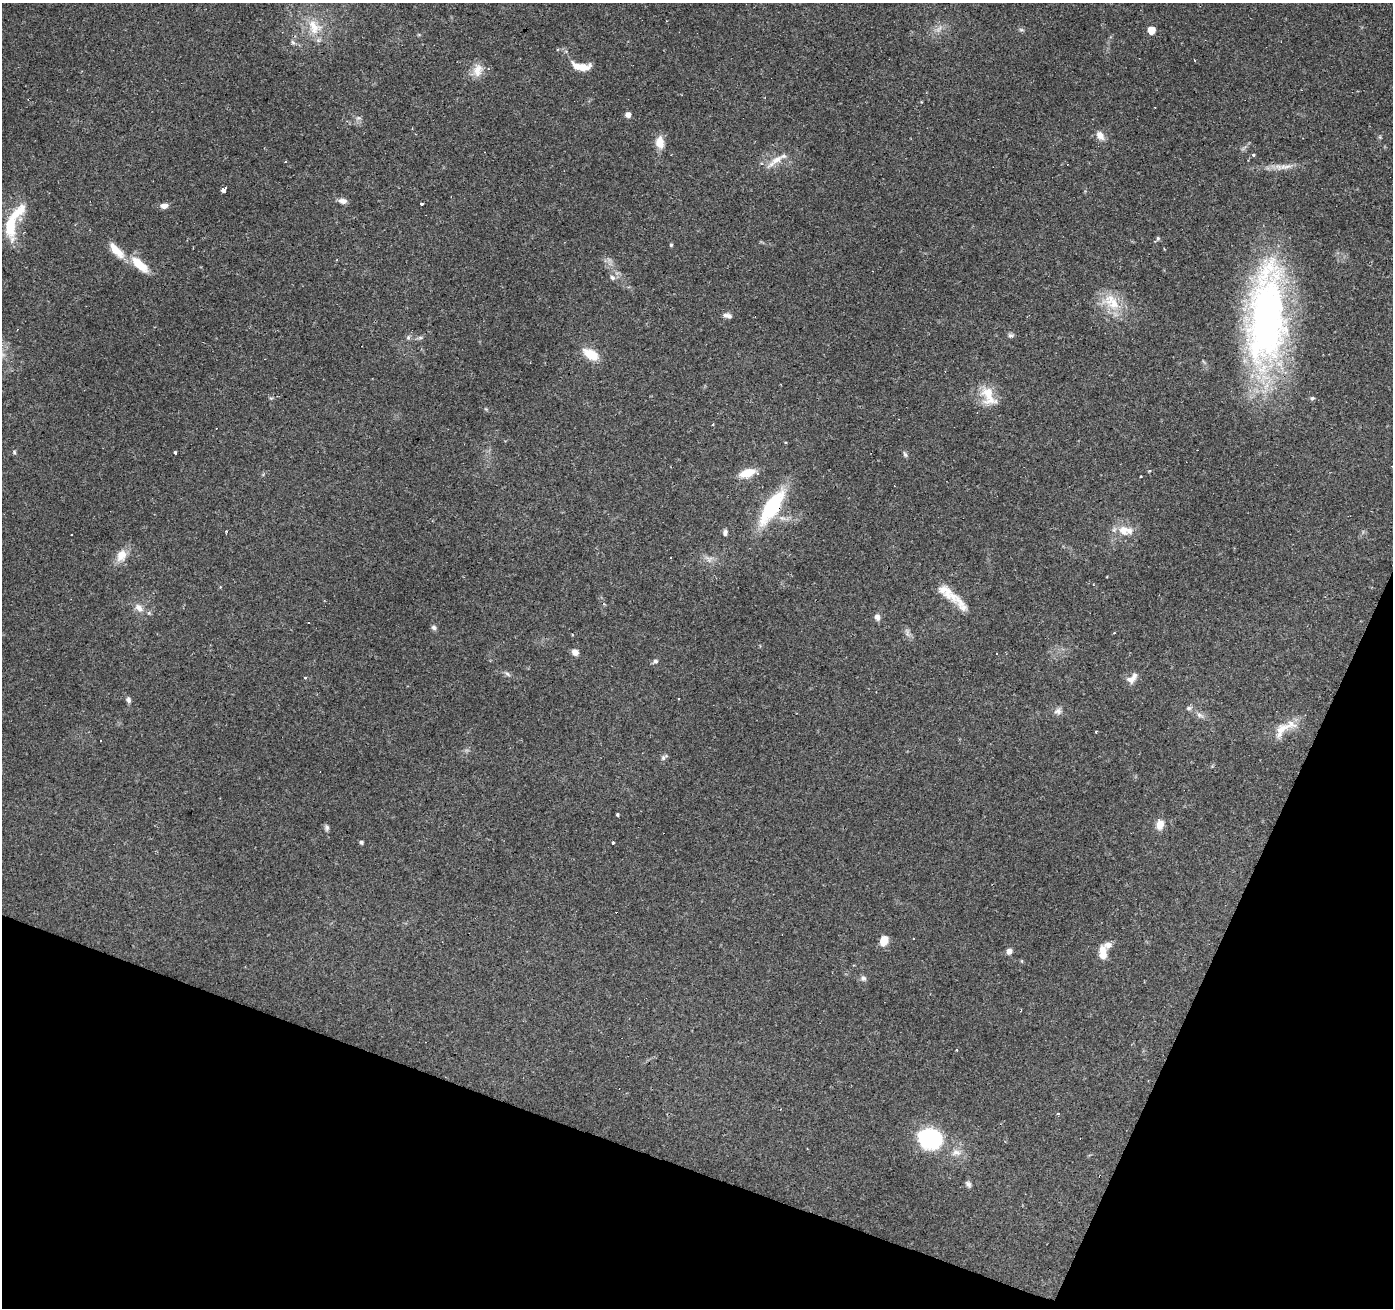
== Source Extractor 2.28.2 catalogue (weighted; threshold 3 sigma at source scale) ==
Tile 15 of 4 x 4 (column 3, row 4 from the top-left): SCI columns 2787-4177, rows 271-1576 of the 5568 x 5698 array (HDU 1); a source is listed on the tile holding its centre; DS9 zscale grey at full resolution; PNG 1395 x 1310 px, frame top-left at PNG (2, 3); no overlay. Shown black and unused: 18% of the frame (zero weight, under 2 of 3 exposures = <1% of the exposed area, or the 3 px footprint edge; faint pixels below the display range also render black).
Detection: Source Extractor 2.28.2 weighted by HDU 2 'WHT'; one run over the whole footprint, this tile lists its part. Background 0.27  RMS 0.0078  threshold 0.0351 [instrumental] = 3 sigma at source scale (4.5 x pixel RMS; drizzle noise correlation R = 1.50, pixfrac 1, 0.0396/0.0396 arcsec/px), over >= 5 px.
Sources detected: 90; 1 too faint to see at this stretch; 1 inside a brighter object's white glare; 7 cosmic-ray / hot-pixel residue — not listed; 7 inside a brighter listed object's ellipse — not listed separately; the other 74 listed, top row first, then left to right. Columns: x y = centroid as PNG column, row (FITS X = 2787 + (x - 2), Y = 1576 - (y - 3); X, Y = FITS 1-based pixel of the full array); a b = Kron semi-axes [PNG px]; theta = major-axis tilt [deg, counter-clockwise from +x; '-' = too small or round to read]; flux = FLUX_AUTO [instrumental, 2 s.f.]
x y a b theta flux
314 27 23 18 -58 20
1021 30 6 4 -1 1.2
1151 30 5 5 - 11
293 42 7 5 -64 1.7
582 67 17 8 6 9.8
477 70 19 12 76 8.8
628 115 5 5 - 5.1
1100 136 12 8 -54 5.7
660 142 16 10 -82 8.3
1253 155 4 3 - 1.3
777 160 20 9 31 9
286 161 3 2 - 0.77
1287 166 13 5 17 4.1
223 189 4 3 - 12
343 201 10 6 -9 4
422 204 3 3 - 11
164 206 9 6 4 4.1
10 226 31 12 -87 25
1158 238 5 4 - 1.2
671 245 4 3 - 1.1
116 250 26 9 -46 12
139 264 26 10 -43 17
612 277 8 6 -35 2.5
1111 302 30 19 -40 22
728 316 12 6 -15 3
1266 316 121 42 86 320
1010 335 8 6 -19 1.8
408 338 7 5 89 1.7
420 338 6 4 0 1.5
591 354 17 9 -31 16
988 395 27 16 -66 18
1312 398 6 5 - 1.3
14 452 5 4 - 1.1
176 453 3 3 - 5.9
905 454 9 4 -65 1.5
747 473 16 8 18 16
1140 476 3 2 - 0.85
772 507 44 15 57 55
227 531 3 3 - 1.3
1123 531 12 10 -42 9.4
725 533 8 6 79 2.4
121 555 16 12 66 9.6
953 597 21 11 -65 9.6
139 608 11 8 -56 5
877 617 7 6 - 3.6
434 627 7 6 - 2
907 633 11 3 -80 2
575 652 7 6 - 4.3
996 653 3 3 - 3
655 661 6 6 - 1.8
507 674 8 5 -36 1.9
305 678 4 3 - 0.89
1132 678 16 9 44 5.7
128 700 7 6 - 2.2
1189 708 7 5 -1 1.8
1058 711 11 9 -2 3.4
1200 715 10 5 -25 3
1282 729 31 14 44 15
1096 731 4 2 - 0.66
101 741 3 2 - 1.2
663 758 9 6 52 2.1
617 814 3 3 - 1
1160 824 11 8 77 8.3
327 827 8 5 -85 1.9
361 842 6 4 -73 1.2
613 843 3 3 - 1.6
884 941 9 7 66 11
1108 945 16 9 22 5.3
1009 951 6 6 - 3.8
1103 955 12 9 -87 7.4
863 978 8 6 -60 2.1
927 1138 24 22 -62 56
956 1152 13 9 -6 5.8
968 1183 8 7 - 2.1
Overlapping masked pixels (flux is a lower limit): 2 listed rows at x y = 1266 316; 772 507